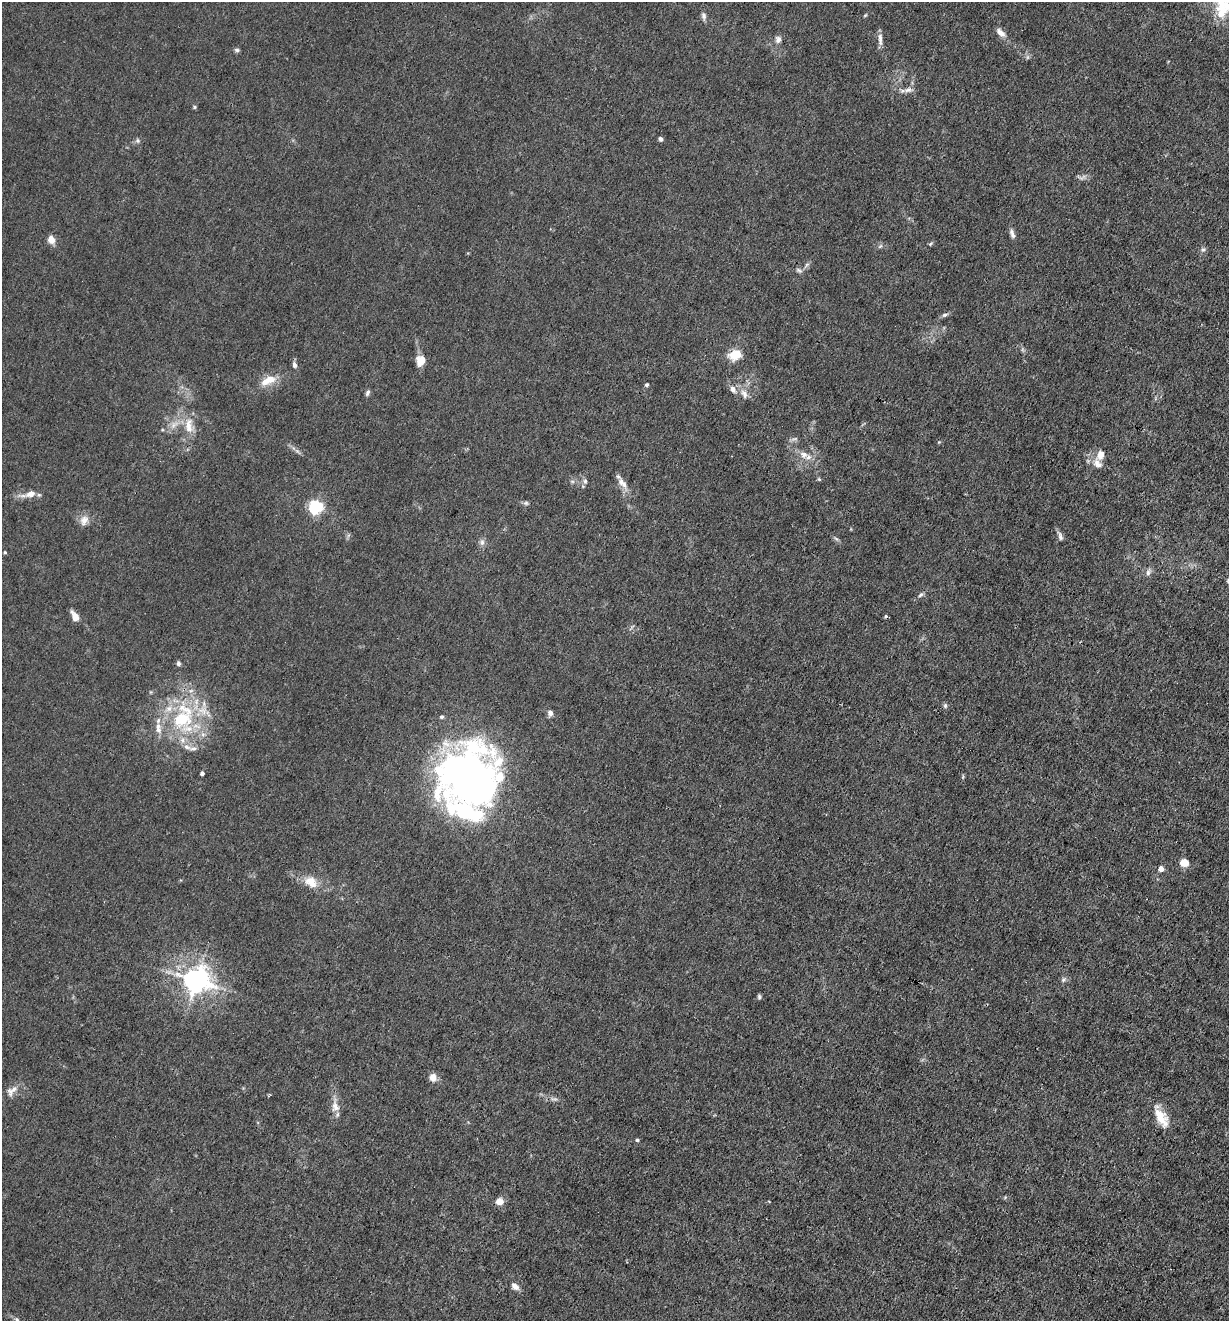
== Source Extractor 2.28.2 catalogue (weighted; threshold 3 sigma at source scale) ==
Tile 6 of 4 x 4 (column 2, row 2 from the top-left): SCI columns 1357-2583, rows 2637-3955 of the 5293 x 5273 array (HDU 1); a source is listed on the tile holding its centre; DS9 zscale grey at full resolution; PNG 1231 x 1323 px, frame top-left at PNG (2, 2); no overlay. Shown black and unused: <1% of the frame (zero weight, under 3 of 4 exposures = <1% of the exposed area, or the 3 px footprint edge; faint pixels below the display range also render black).
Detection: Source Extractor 2.28.2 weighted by HDU 2 'WHT'; one run over the whole footprint, this tile lists its part. Background 0.0242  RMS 0.003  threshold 0.0133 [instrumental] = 3 sigma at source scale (4.5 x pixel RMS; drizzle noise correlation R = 1.50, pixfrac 1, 0.05/0.05 arcsec/px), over >= 5 px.
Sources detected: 89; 3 too faint to see at this stretch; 1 inside a brighter object's white glare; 1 cosmic-ray / hot-pixel residue — not listed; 14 inside a brighter listed object's ellipse — not listed separately; the other 70 listed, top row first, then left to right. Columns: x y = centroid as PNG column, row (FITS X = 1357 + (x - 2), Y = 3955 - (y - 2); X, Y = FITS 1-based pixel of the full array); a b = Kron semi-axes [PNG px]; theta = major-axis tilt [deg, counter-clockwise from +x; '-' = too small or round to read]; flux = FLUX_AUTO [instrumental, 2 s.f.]
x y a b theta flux
1221 5 26 14 87 7.2
865 15 6 3 45 0.32
704 16 11 5 -89 0.99
1001 33 14 7 -44 1.9
778 39 10 8 -84 1.3
880 39 19 5 -88 1.6
237 50 7 5 -15 0.59
908 90 12 7 8 1.5
194 107 6 4 -90 0.38
660 139 5 4 - 0.74
138 141 7 6 - 0.7
1012 234 13 6 -72 1.2
51 240 9 8 - 2.3
931 244 6 4 46 0.39
880 246 7 5 44 0.6
1203 250 6 6 - 0.69
807 265 8 4 44 0.67
799 270 10 5 -32 0.75
945 315 9 5 24 0.74
735 355 17 12 21 4.4
421 361 12 9 74 3.5
294 365 8 6 -78 1
270 379 14 10 14 3.9
646 385 5 4 - 0.51
733 389 10 8 -57 1.5
367 393 8 5 65 0.72
744 394 14 8 -63 2
174 425 14 6 37 2.2
189 426 25 11 -90 4.9
939 442 4 4 - 0.27
804 454 12 8 -20 2.2
1100 454 11 8 74 2.6
819 479 6 4 -44 0.36
572 481 6 4 -18 0.48
585 481 7 6 - 0.73
622 483 18 8 -53 2.5
30 494 14 8 15 2.7
526 503 7 5 0 0.62
315 507 6 6 - 62
84 521 15 10 53 2.3
1060 536 12 6 -75 1
836 539 8 3 -44 0.53
482 542 9 6 -90 1
5 552 4 3 - 0.32
1148 572 9 5 72 0.92
920 595 8 5 37 0.66
75 616 12 6 -57 2.6
178 663 6 5 - 0.66
945 706 7 5 76 0.6
550 713 7 6 - 1.2
442 717 5 5 - 0.5
182 719 33 26 24 24
187 747 11 6 -16 1.4
202 773 4 4 - 0.98
469 779 59 53 43 170
1184 862 8 7 - 3.5
1161 869 7 6 - 1.3
311 881 18 12 -4 4.1
1064 979 8 7 - 0.79
196 980 8 8 - 340
759 997 6 5 - 0.51
433 1077 8 8 - 2.4
14 1089 11 7 41 1.6
335 1106 19 10 -84 2.9
1161 1119 25 13 -46 5.1
637 1140 4 4 - 0.45
499 1201 8 7 - 2.7
769 1201 3 3 - 0.24
515 1286 10 7 -39 1.6
17 1320 7 4 -58 0.48
Isophote crosses this tile's border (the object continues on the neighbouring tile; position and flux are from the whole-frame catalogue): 2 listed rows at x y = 1221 5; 17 1320